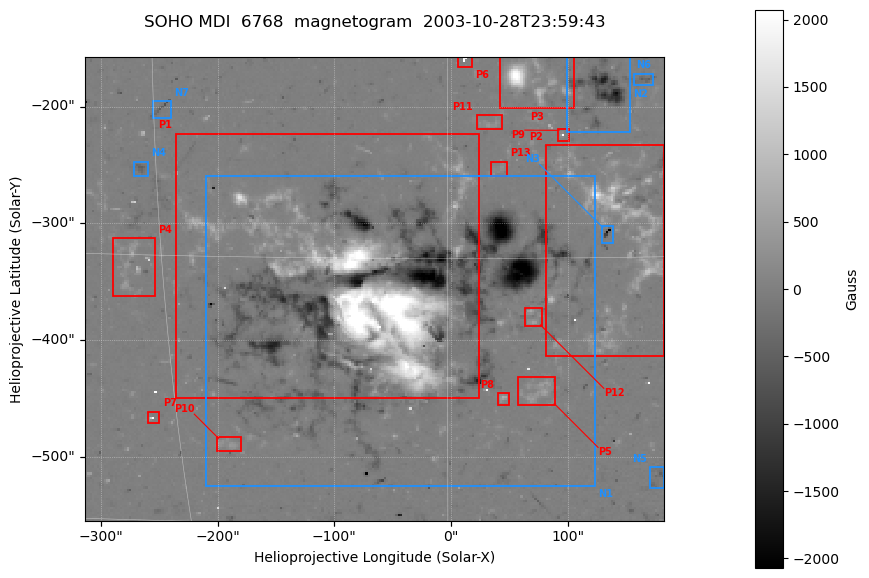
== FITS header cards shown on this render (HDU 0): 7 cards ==
TELESCOP= 'SOHO    '
DETECTOR= 'MDI     '
WAVELNTH=                 6768
DATE-OBS= '2003-10-28T23:59:43'
CTYPE1  = 'HPLN-TAN'
CTYPE2  = 'HPLT-TAN'
BUNIT   = 'Gauss   '

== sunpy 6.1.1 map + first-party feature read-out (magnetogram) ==
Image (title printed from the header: SOHO MDI  6768  magnetogram  2003-10-28T23:59:43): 250 x 200 px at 1.98 arcsec/px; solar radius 976 arcsec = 492 px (partial field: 6.6% of the solar disc is inside the frame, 100% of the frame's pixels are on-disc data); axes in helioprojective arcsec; data unit Gauss (BUNIT, on the colour bar)
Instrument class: MAGNETOGRAM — CONTENT/DPC_OBSR says magnetogram
Display: grey scale clipped to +-2071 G (the 99.5th percentile of |B| on disc); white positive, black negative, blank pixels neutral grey
Flux patches: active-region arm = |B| over 5 px >= 100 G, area >= 9 px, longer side >= 3 px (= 6 arcsec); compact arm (3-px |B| >= 300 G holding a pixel >= 400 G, >= 4 px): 27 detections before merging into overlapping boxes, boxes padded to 3 px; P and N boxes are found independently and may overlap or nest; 24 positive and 13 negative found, the strongest 13 + 7 listed = drawn (cap 20) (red P1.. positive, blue N1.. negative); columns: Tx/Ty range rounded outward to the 5 arcsec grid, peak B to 10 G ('>+2071(sat)' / '<-2071(sat)' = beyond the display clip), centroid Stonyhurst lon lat
Positive patches:
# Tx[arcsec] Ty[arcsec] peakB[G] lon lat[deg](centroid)
P1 -235..25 -450..-220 >+2071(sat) -5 -17
P2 80..185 -415..-230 +1950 +9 -14
P3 40..105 -205..-155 >+2071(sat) +4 -6
P4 -290..-250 -365..-310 +1550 -17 -16
P5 55..90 -455..-430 +600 +5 -22
P6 5..20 -165..-155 >+2071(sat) +1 -5
P7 -260..-250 -475..-460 >+2071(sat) -16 -24
P8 40..50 -455..-445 +770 +3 -23
P9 90..105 -230..-220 >+2071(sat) +6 -9
P10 -200..-180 -495..-480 +420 -12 -25
P11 20..45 -220..-205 +390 +2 -8
P12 60..80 -390..-370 +680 +5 -18
P13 30..50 -260..-245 +330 +3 -10
Negative patches:
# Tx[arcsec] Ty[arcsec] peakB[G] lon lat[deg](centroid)
N1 -210..125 -525..-260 <-2071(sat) -3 -17
N2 100..155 -225..-155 -1870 +8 -6
N3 130..140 -320..-300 <-2071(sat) +8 -14
N4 -275..-260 -260..-245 -550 -16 -10
N5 170..185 -530..-510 -480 +12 -27
N6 155..175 -185..-170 -540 +10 -6
N7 -255..-240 -210..-195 -760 -15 -7
Bipolar pairs (each listed P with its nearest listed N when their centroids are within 0.25 R_sun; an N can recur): P1-N1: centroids ~25 arcsec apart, P1 is east of N1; P2-N3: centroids ~0 arcsec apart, P2 is west of N3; P3-N2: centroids ~50 arcsec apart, P3 is east of N2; P4-N4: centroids ~75 arcsec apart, P4 is south of N4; P5-N5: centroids ~125 arcsec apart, P5 is north-east of N5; P6-N2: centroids ~125 arcsec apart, P6 is east of N2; P7-N4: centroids ~225 arcsec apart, P7 is south of N4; P8-N1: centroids ~125 arcsec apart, P8 is south-west of N1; P9-N2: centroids ~50 arcsec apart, P9 is south-east of N2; P10-N1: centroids ~200 arcsec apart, P10 is south-east of N1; P11-N2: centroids ~100 arcsec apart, P11 is east of N2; P12-N3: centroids ~100 arcsec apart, P12 is south-east of N3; P13-N3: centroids ~100 arcsec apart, P13 is north-east of N3